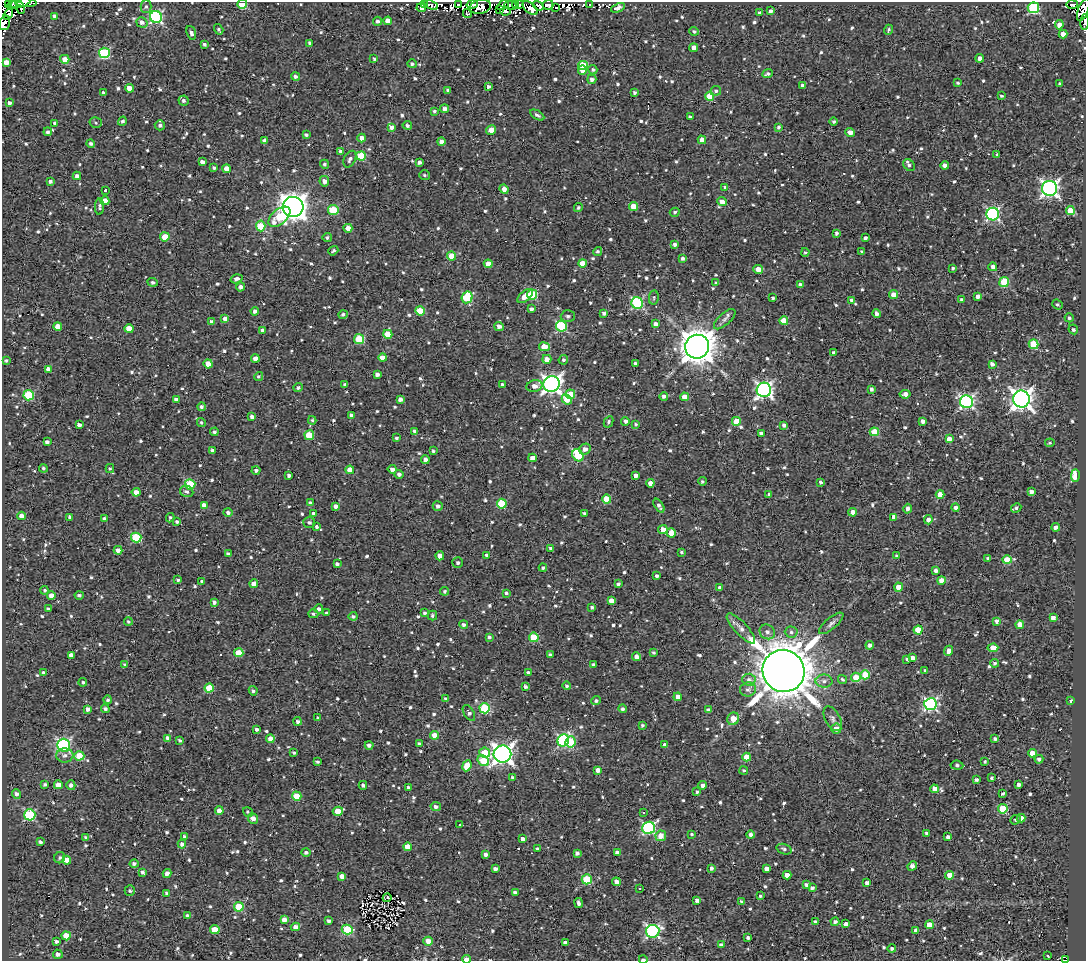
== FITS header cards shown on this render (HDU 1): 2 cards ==
NAXIS1  =                 1084
NAXIS2  =                  959

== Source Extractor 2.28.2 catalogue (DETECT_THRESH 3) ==
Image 1084 x 959 px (HDU 1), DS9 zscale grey, 1 PNG px = 1 image px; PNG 1088 x 963 px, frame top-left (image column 1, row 959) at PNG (2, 2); each listed source drawn as its Kron ellipse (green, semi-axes under 4 px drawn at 4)
Background 1.52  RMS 4.8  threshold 14.5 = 3 sigma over >= 5 px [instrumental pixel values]
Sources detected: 1004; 7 with non-positive FLUX_AUTO (blend fragments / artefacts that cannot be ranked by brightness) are neither listed nor drawn; of the other 997, the 500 brightest by FLUX_AUTO listed and drawn (497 fainter detections omitted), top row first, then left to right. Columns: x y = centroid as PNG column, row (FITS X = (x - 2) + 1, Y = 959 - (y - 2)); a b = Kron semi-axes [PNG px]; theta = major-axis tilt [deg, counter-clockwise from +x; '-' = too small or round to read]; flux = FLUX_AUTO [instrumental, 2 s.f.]
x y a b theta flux
13 2 4 2 - 2.4e+03
26 2 11 3 -3 2.6e+03
8 3 3 3 - 1.3e+04
19 3 12 4 15 6.8e+03
242 4 5 4 - 1.3e+04
425 4 4 3 - 7.0e+02
472 4 6 4 15 8.8e+03
515 4 3 2 - 1.5e+03
519 4 3 2 - 8.5e+02
1072 4 6 3 1 2.0e+03
431 5 7 4 -24 8.4e+02
458 5 4 3 - 3.6e+03
503 5 6 3 36 2.0e+03
511 5 6 4 -13 1.8e+03
548 5 5 5 - 6.4e+03
589 5 4 2 - 6.3e+02
538 6 6 3 -36 4.3e+03
146 7 6 5 - 6.2e+02
480 7 11 7 12 5.3e+03
20 8 6 2 -74 9.6e+02
421 8 5 4 - 1.6e+03
530 8 9 5 -40 5.2e+03
556 8 3 2 - 6.8e+02
618 8 7 4 24 1.7e+03
1033 8 5 5 - 3.3e+04
1083 9 12 5 69 1.6e+04
499 10 4 3 - 2.7e+03
505 11 5 3 - 1.1e+03
771 11 4 3 - 1.0e+03
467 13 4 3 - 7.4e+02
760 13 3 3 - 6.1e+02
8 14 6 3 52 1.9e+03
55 16 4 4 - 1.1e+03
156 17 6 6 - 5.4e+04
377 21 4 4 - 8.0e+02
388 21 4 4 - 3.2e+03
142 22 6 5 - 1.2e+03
1085 22 7 2 87 1.3e+03
5 23 7 5 73 1.6e+04
1059 25 5 4 - 2.5e+03
219 29 5 3 - 6.3e+02
888 30 5 3 - 5.5e+02
694 31 4 4 - 5.7e+02
191 33 7 4 -73 1.0e+03
1063 34 4 4 - 2.2e+03
310 43 4 3 - 8.0e+02
204 44 3 3 - 6.5e+02
694 48 4 4 - 1.8e+03
104 53 5 5 - 2.5e+04
980 58 4 4 - 1.5e+03
65 59 4 4 - 3.5e+03
374 59 4 3 - 5.6e+02
6 62 4 4 - 2.4e+03
412 64 5 4 - 6.6e+02
583 65 5 4 - 1.2e+04
582 70 4 4 - 3.1e+03
593 70 5 4 - 7.0e+02
768 74 5 3 - 7.7e+02
295 76 4 4 - 9.0e+02
592 79 5 4 - 1.3e+03
958 83 4 3 - 5.5e+02
1060 84 4 3 - 7.8e+02
802 85 4 3 - 8.3e+02
488 86 3 3 - 8.6e+02
129 88 4 4 - 2.9e+03
448 90 4 3 - 9.2e+02
716 91 5 5 - 6.9e+02
634 92 3 3 - 7.6e+02
103 93 4 3 - 9.6e+02
710 96 4 4 - 8.2e+03
1001 96 4 3 - 6.4e+02
184 101 5 5 - 9.2e+02
9 103 4 4 - 1.0e+03
444 109 4 4 - 1.6e+03
434 111 4 3 - 6.3e+02
537 115 8 4 -31 9.8e+02
690 117 4 3 - 7.4e+02
122 121 5 4 - 6.2e+02
834 121 4 4 - 5.7e+02
55 123 4 3 - 1.2e+03
96 123 6 5 - 6.8e+02
160 125 5 5 - 8.2e+02
407 125 4 4 - 7.1e+02
391 127 4 4 - 1.2e+03
779 127 4 4 - 7.1e+02
491 130 5 4 - 3.8e+03
48 132 4 4 - 9.1e+02
850 132 5 4 - 2.3e+03
306 135 4 3 - 6.6e+02
362 138 4 4 - 2.0e+03
265 140 4 4 - 1.9e+03
702 140 4 4 - 2.7e+03
441 142 4 4 - 1.7e+03
91 144 4 4 - 7.9e+02
341 151 3 3 - 1.0e+03
997 155 4 3 - 5.4e+02
361 156 4 4 - 1.3e+04
350 159 9 5 63 1.2e+03
202 162 4 4 - 1.6e+03
419 162 4 3 - 9.6e+02
325 164 4 4 - 6.3e+02
909 165 7 5 -47 8.8e+02
945 165 4 4 - 1.8e+03
214 168 3 3 - 6.7e+02
227 169 4 4 - 2.7e+03
425 175 5 5 - 6.3e+02
77 176 4 4 - 1.3e+03
50 181 4 3 - 8.2e+02
324 181 5 5 - 1.6e+03
725 187 4 3 - 8.2e+02
1049 188 7 7 - 1.2e+05
504 189 5 4 - 1.7e+03
105 190 3 3 - 7.0e+02
105 201 4 4 - 4.4e+03
722 202 5 4 - 2.5e+03
633 206 4 4 - 6.2e+03
99 207 8 4 86 8.2e+02
293 207 10 10 - 3.7e+05
578 208 4 4 - 7.0e+02
333 210 5 5 - 1.5e+04
1070 211 4 4 - 6.3e+03
675 212 5 4 - 6.7e+02
993 214 6 6 - 5.5e+04
279 217 13 7 40 1.0e+04
261 226 5 4 - 1.2e+04
348 228 4 4 - 3.7e+03
836 233 4 3 - 9.7e+02
165 237 4 4 - 7.3e+03
327 237 4 4 - 6.3e+02
865 238 4 3 - 9.6e+02
675 244 4 3 - 1.1e+03
333 251 5 4 - 5.4e+02
598 251 4 4 - 6.3e+02
805 252 4 4 - 5.6e+02
862 252 3 3 - 5.7e+02
452 256 4 4 - 9.3e+03
683 258 3 3 - 9.0e+02
582 263 4 4 - 4.5e+03
488 264 4 4 - 4.2e+03
993 267 4 4 - 1.7e+03
953 268 3 3 - 5.9e+02
758 269 5 4 - 3.2e+03
236 279 6 4 17 1.2e+03
153 282 5 4 - 7.9e+02
1004 282 5 5 - 1.7e+04
716 283 4 3 - 5.6e+02
800 285 4 4 - 1.7e+03
240 287 4 4 - 1.2e+03
532 294 5 5 - 1.5e+04
894 294 4 4 - 4.4e+03
525 296 9 5 39 4.1e+03
978 296 4 4 - 1.7e+03
467 297 6 5 - 1.8e+04
654 297 7 4 83 5.6e+02
773 298 3 3 - 6.6e+02
851 300 4 4 - 1.0e+03
962 300 4 4 - 1.1e+03
637 303 6 5 - 3.5e+04
1057 304 5 4 - 7.1e+02
531 309 4 3 - 1.2e+03
255 311 4 4 - 1.1e+03
420 311 4 4 - 9.3e+03
604 313 4 3 - 1.1e+03
877 313 4 4 - 1.2e+03
343 315 5 4 - 7.6e+02
568 316 7 6 - 8.1e+02
1069 318 4 4 - 7.7e+02
225 319 4 4 - 2.2e+03
725 319 13 6 42 1.3e+03
784 321 4 4 - 7.7e+03
211 322 4 4 - 1.3e+03
656 324 4 4 - 1.4e+03
58 326 4 4 - 2.6e+03
499 326 5 4 - 1.6e+03
561 326 5 5 - 2.8e+04
129 329 4 4 - 5.5e+03
1073 329 5 4 - 7.8e+02
262 331 4 4 - 1.1e+03
388 334 4 4 - 6.9e+03
359 339 5 5 - 1.5e+04
1033 344 5 4 - 1.2e+04
544 347 5 4 - 6.1e+03
697 347 12 12 - 6.3e+05
834 353 4 3 - 1.3e+03
255 358 4 4 - 2.1e+03
383 358 4 4 - 3.4e+03
547 359 4 4 - 2.5e+03
6 360 4 3 - 5.6e+02
563 360 5 4 - 7.4e+02
635 363 3 3 - 5.7e+02
208 364 4 4 - 3.9e+03
992 364 4 3 - 1.5e+03
48 369 4 4 - 2.2e+03
377 374 4 3 - 1.4e+03
259 376 4 4 - 5.9e+02
552 384 8 8 - 1.5e+05
345 385 4 4 - 1.0e+03
502 385 4 3 - 6.7e+02
534 386 8 5 16 2.2e+03
298 388 4 4 - 7.7e+02
871 389 4 3 - 1.0e+03
764 390 7 7 - 9.8e+04
570 394 5 5 - 8.9e+03
905 394 5 3 - 1.8e+03
29 395 5 5 - 2.1e+04
664 396 4 4 - 1.1e+03
685 397 4 4 - 3.8e+03
400 399 4 4 - 1.3e+03
567 399 6 4 -41 4.6e+03
1021 399 8 8 - 2.2e+05
176 400 4 3 - 1.3e+03
966 402 6 6 - 7.4e+04
202 407 4 4 - 7.6e+02
351 415 4 3 - 8.5e+02
252 417 4 3 - 1.2e+03
312 420 4 4 - 5.4e+02
625 421 4 4 - 1.1e+03
736 421 4 4 - 8.8e+03
923 421 4 4 - 1.3e+03
201 422 4 4 - 6.4e+02
608 422 6 4 63 5.7e+02
636 424 3 3 - 5.8e+02
79 425 4 3 - 1.3e+03
784 425 4 3 - 1.2e+03
415 431 4 3 - 7.8e+02
214 432 4 4 - 6.9e+02
874 432 4 4 - 9.5e+03
761 433 4 3 - 9.8e+02
309 435 5 5 - 9.5e+03
396 438 3 3 - 5.9e+02
949 439 4 4 - 2.3e+03
47 442 4 3 - 9.5e+02
1050 443 5 4 - 5.5e+02
585 449 6 5 - 1.9e+03
212 450 3 3 - 5.5e+02
433 451 3 3 - 5.9e+02
578 455 6 5 - 2.2e+04
532 458 4 4 - 1.9e+03
425 460 4 4 - 1.9e+03
43 468 4 4 - 5.8e+02
110 468 4 4 - 5.5e+02
392 469 4 4 - 1.5e+03
256 470 4 4 - 1.1e+03
350 470 4 4 - 4.1e+03
399 474 4 4 - 1.1e+03
289 475 4 3 - 1.0e+03
1075 475 6 4 89 6.3e+03
636 476 4 4 - 1.8e+03
702 481 4 4 - 6.7e+02
821 482 3 3 - 7.8e+02
650 483 4 4 - 2.2e+03
190 484 5 5 - 1.6e+04
187 491 7 5 -22 1.0e+03
136 492 4 4 - 2.3e+03
1031 492 4 4 - 1.5e+03
769 494 3 3 - 7.0e+02
940 494 4 4 - 3.6e+03
606 499 4 4 - 8.0e+03
310 503 4 4 - 1.1e+03
502 504 5 5 - 1.4e+04
204 505 4 4 - 2.0e+03
335 506 4 4 - 1.2e+03
438 506 5 4 - 1.3e+03
659 506 8 4 -56 1.1e+03
956 507 4 4 - 1.3e+03
1016 508 5 4 - 6.4e+02
907 509 5 4 - 1.2e+03
228 512 4 4 - 9.3e+02
853 512 4 4 - 2.8e+03
314 513 4 4 - 9.5e+02
585 513 3 3 - 7.1e+02
22 516 4 4 - 2.3e+03
70 517 4 4 - 1.1e+03
894 517 4 4 - 1.8e+03
170 518 5 4 - 5.9e+02
104 519 4 4 - 1.4e+03
928 520 4 4 - 1.7e+03
177 521 4 3 - 6.8e+02
309 522 6 5 - 9.5e+02
317 527 4 4 - 8.4e+02
1056 527 4 4 - 1.5e+03
663 530 5 4 - 3.2e+03
671 533 4 4 - 3.3e+03
136 537 5 5 - 1.8e+04
550 548 3 3 - 6.9e+02
118 550 4 4 - 1.9e+03
682 552 3 3 - 5.9e+02
228 554 4 3 - 7.2e+02
487 555 4 4 - 1.4e+03
440 556 4 4 - 3.8e+03
897 556 3 3 - 6.2e+02
988 558 4 3 - 1.0e+03
1007 560 4 4 - 8.5e+03
458 563 5 5 - 6.8e+02
337 564 4 4 - 9.3e+02
543 568 4 3 - 6.0e+02
936 570 4 3 - 1.2e+03
657 576 4 3 - 9.6e+02
178 580 4 3 - 7.2e+02
202 581 3 3 - 6.0e+02
941 581 4 4 - 3.0e+03
254 584 4 4 - 2.8e+03
618 584 4 3 - 7.6e+02
899 587 4 4 - 4.2e+03
720 588 4 4 - 1.5e+03
45 590 4 4 - 5.6e+02
445 591 4 4 - 6.4e+02
506 593 3 3 - 5.9e+02
79 595 4 4 - 6.9e+02
51 596 4 4 - 2.3e+03
611 601 4 4 - 2.6e+03
214 602 4 3 - 9.8e+02
592 607 3 3 - 7.8e+02
48 609 4 3 - 8.1e+02
319 609 4 4 - 1.2e+03
326 613 4 3 - 5.6e+02
424 613 4 4 - 7.5e+02
313 614 5 4 - 6.1e+02
432 615 5 4 - 6.9e+02
353 616 4 4 - 7.0e+02
1053 618 4 3 - 1.6e+03
128 621 4 4 - 5.6e+02
997 621 4 4 - 1.6e+03
831 623 15 5 41 1.3e+03
463 624 4 4 - 9.1e+02
1020 625 4 4 - 4.3e+03
741 628 20 6 -47 2.6e+03
918 630 4 4 - 7.1e+03
767 632 8 7 - 1.3e+03
791 632 6 5 - 8.4e+02
489 637 4 4 - 6.8e+02
534 637 5 4 - 9.9e+03
870 645 4 4 - 1.3e+03
993 648 5 4 - 7.2e+03
949 651 5 4 - 2.0e+03
239 653 4 4 - 9.0e+03
654 653 4 3 - 5.6e+02
71 655 4 3 - 1.9e+03
550 655 4 3 - 7.8e+02
636 656 4 4 - 1.5e+03
912 658 4 4 - 1.8e+03
907 659 4 3 - 5.5e+02
995 663 4 4 - 6.6e+02
125 665 3 3 - 8.1e+02
593 665 4 3 - 8.0e+02
925 670 3 3 - 5.4e+02
784 671 21 20 - 1.6e+06
44 672 4 4 - 7.3e+02
528 673 4 3 - 1.2e+03
865 675 5 4 - 8.5e+03
856 677 5 5 - 8.2e+03
749 680 6 6 - 1.2e+03
842 680 5 4 - 7.1e+02
824 681 8 6 0 1.4e+03
83 682 4 4 - 5.6e+02
567 686 4 4 - 5.8e+02
525 687 3 3 - 9.0e+02
209 688 4 4 - 8.2e+03
748 689 8 7 - 1.1e+03
253 691 4 4 - 6.8e+02
678 697 4 4 - 2.8e+03
445 699 3 3 - 6.3e+02
108 700 4 4 - 6.5e+02
596 701 5 4 - 7.3e+02
1071 701 4 3 - 1.1e+03
930 704 6 6 - 6.2e+04
485 708 5 5 - 2.3e+04
88 709 4 3 - 1.3e+03
105 709 4 4 - 9.0e+02
622 709 4 4 - 7.6e+02
708 710 4 4 - 8.9e+02
469 713 9 5 -58 1.1e+03
318 718 3 3 - 7.3e+02
733 719 6 5 - 5.1e+03
833 719 13 7 -61 1.4e+03
298 721 4 4 - 8.6e+02
642 725 4 4 - 6.2e+02
257 729 4 4 - 8.5e+02
836 729 5 5 - 2.7e+03
435 735 4 4 - 4.7e+03
168 738 4 4 - 2.1e+03
270 739 4 4 - 2.2e+03
995 739 4 3 - 8.9e+02
180 740 4 3 - 5.9e+02
563 740 6 5 - 4.6e+04
571 742 6 5 - 1.5e+04
419 743 4 3 - 6.0e+02
63 745 6 6 - 5.7e+04
369 745 4 4 - 1.2e+03
665 745 4 3 - 1.6e+03
294 753 4 3 - 6.4e+02
485 753 5 5 - 8.1e+03
1032 753 4 4 - 5.3e+03
502 754 9 8 - 1.8e+05
65 755 8 7 - 1.4e+03
79 756 5 4 - 8.4e+03
747 757 4 4 - 4.9e+03
1039 759 4 4 - 1.0e+03
483 761 6 5 - 1.2e+04
985 761 3 3 - 5.5e+02
317 762 4 3 - 5.6e+02
957 765 6 4 -5 8.3e+02
467 766 6 4 65 6.1e+03
598 770 4 4 - 1.9e+03
744 770 4 4 - 5.8e+02
513 777 3 3 - 6.4e+02
992 778 3 3 - 6.7e+02
976 780 3 3 - 1.0e+03
45 784 4 3 - 6.8e+02
58 785 4 4 - 3.3e+03
71 785 5 4 - 1.0e+03
363 785 4 4 - 9.2e+02
703 785 4 4 - 1.5e+03
1018 785 4 3 - 1.2e+03
408 787 3 3 - 5.7e+02
934 789 4 4 - 3.0e+03
697 792 4 4 - 6.0e+02
1003 793 4 3 - 6.9e+02
16 794 5 4 - 9.9e+02
297 796 5 4 - 6.6e+03
436 807 5 4 - 9.7e+02
1003 809 5 4 - 1.4e+04
219 811 4 4 - 2.4e+03
338 811 5 4 - 7.0e+03
248 812 5 3 - 5.5e+02
644 812 3 3 - 8.7e+02
30 815 5 5 - 2.8e+04
253 818 5 5 - 1.8e+03
1021 818 4 4 - 2.3e+03
1015 820 5 4 - 5.6e+02
459 825 3 3 - 1.1e+03
649 828 6 6 - 4.9e+04
926 833 4 3 - 9.2e+02
692 834 4 4 - 5.6e+02
751 835 4 4 - 1.4e+03
185 836 4 3 - 8.2e+02
661 836 5 5 - 3.0e+03
86 837 4 4 - 5.4e+02
948 837 4 4 - 1.4e+03
522 839 4 3 - 1.5e+03
40 842 4 3 - 7.6e+02
182 844 4 4 - 1.4e+03
408 847 4 4 - 5.1e+03
538 849 3 3 - 1.1e+03
784 849 8 5 -19 8.3e+02
306 852 5 4 - 8.2e+02
617 852 4 3 - 1.3e+03
577 853 4 4 - 1.1e+03
485 854 4 3 - 1.0e+03
60 858 6 5 - 7.4e+02
67 860 4 4 - 4.2e+03
134 864 4 4 - 8.6e+02
912 866 5 4 - 1.7e+03
711 868 4 3 - 9.7e+02
495 869 4 4 - 1.4e+03
766 869 4 4 - 1.8e+03
142 872 4 3 - 8.8e+02
167 873 4 4 - 1.6e+03
787 875 4 4 - 2.5e+03
950 875 4 4 - 5.1e+03
342 876 4 4 - 3.9e+03
587 879 5 5 - 1.7e+04
616 882 4 4 - 1.8e+03
867 883 4 4 - 1.6e+03
806 885 4 3 - 1.1e+03
640 888 3 2 - 6.3e+02
812 888 4 3 - 9.5e+02
130 891 5 5 - 7.3e+02
167 893 4 3 - 1.0e+03
515 893 4 4 - 1.3e+03
760 896 3 3 - 5.4e+02
387 898 5 3 - 5.5e+02
697 900 4 3 - 1.4e+03
741 901 3 3 - 6.1e+02
579 903 5 3 - 1.1e+03
239 907 5 5 - 1.4e+04
187 916 4 4 - 7.7e+02
284 920 4 4 - 1.8e+03
329 921 4 3 - 9.2e+02
815 922 4 3 - 1.1e+03
835 922 4 4 - 1.1e+03
846 924 4 3 - 1.4e+03
929 925 4 4 - 4.5e+03
295 927 5 4 - 2.6e+03
347 929 5 5 - 1.9e+04
215 930 5 4 - 6.8e+03
916 930 4 3 - 1.2e+03
653 931 7 6 - 5.8e+04
66 936 4 4 - 6.1e+03
748 937 3 3 - 7.8e+02
57 941 4 3 - 1.0e+03
428 941 5 4 - 2.7e+03
565 943 4 3 - 1.0e+03
721 945 4 4 - 1.2e+03
892 949 4 4 - 6.4e+02
58 954 5 4 - 1.5e+03
1048 956 3 2 - 6.5e+02
467 959 4 3 - 6.1e+03
643 959 4 2 - 9.0e+02
1066 959 4 3 - 8.0e+02
At the frame edge (FLAGS 8, measured only in part): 11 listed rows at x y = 13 2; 26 2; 8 3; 19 3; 242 4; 1083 9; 1085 22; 5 23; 467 959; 643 959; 1066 959
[497 fainter detections neither listed nor drawn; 7 non-positive-flux detections neither listed nor drawn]